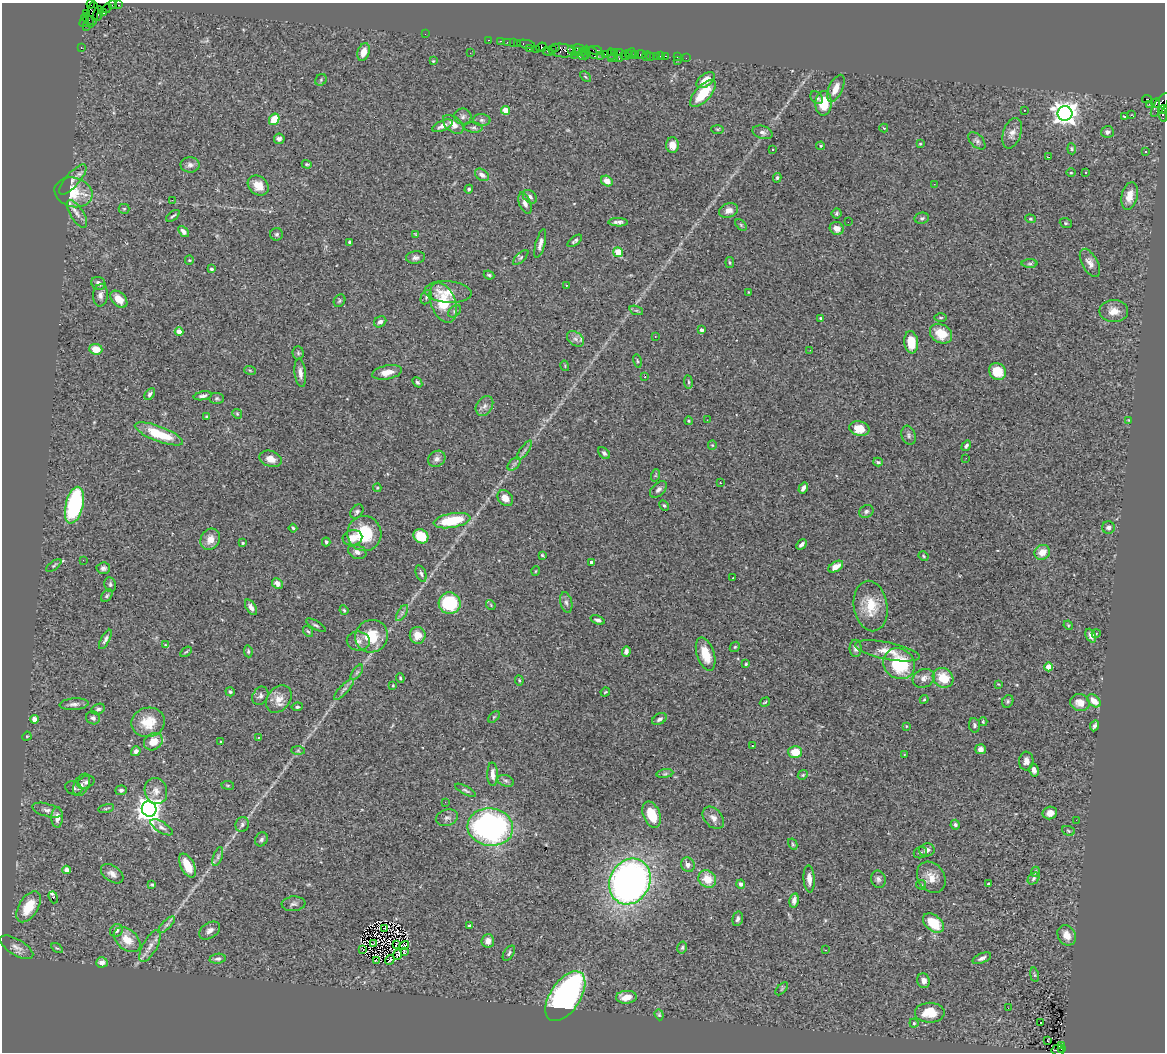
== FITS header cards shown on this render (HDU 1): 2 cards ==
NAXIS1  =                 1163
NAXIS2  =                 1050

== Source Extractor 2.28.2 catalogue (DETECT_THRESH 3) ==
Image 1163 x 1050 px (HDU 1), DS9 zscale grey, 1 PNG px = 1 image px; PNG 1167 x 1054 px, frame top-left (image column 1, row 1050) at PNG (2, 3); each listed source drawn as its Kron ellipse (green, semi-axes under 4 px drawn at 4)
Background 1.94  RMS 0.068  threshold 0.204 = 3 sigma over >= 5 px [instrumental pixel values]
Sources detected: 391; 3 with non-positive FLUX_AUTO (blend fragments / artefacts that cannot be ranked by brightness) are neither listed nor drawn; the other 388 listed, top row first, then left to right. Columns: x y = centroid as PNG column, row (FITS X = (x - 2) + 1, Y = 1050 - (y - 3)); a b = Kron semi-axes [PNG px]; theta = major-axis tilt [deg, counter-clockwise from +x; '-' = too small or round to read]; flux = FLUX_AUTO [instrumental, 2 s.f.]
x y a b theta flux
91 4 4 2 - 110
112 5 4 2 - 220
119 5 3 2 - 120
107 8 5 2 - 220
98 13 7 5 77 1700
104 13 4 3 - 300
87 14 3 2 - 160
92 15 13 6 81 2300
88 19 7 2 -39 600
84 22 5 3 - 330
86 26 3 2 - 72
425 34 2 2 - 62
489 40 3 2 - 150
500 41 3 2 - 270
507 42 2 2 - 97
513 43 2 2 - 170
517 43 3 2 - 250
526 44 9 3 -10 610
81 47 3 2 - 150
541 47 5 4 - 1000
556 48 4 2 - 130
529 49 3 2 - 210
572 49 4 3 - 770
579 49 7 3 -9 650
536 50 3 2 - 500
552 50 4 3 - 140
562 50 13 6 -6 2800
595 50 7 3 -11 690
547 51 5 2 - 430
364 52 9 6 71 47
577 52 3 3 - 250
582 52 3 3 - 690
614 52 3 2 - 220
619 52 3 3 - 370
470 53 2 2 - 7.4
586 53 7 3 86 590
593 53 6 3 -61 680
628 53 3 3 - 270
605 54 2 2 - 240
611 54 6 3 -86 300
631 54 5 3 - 390
635 54 3 2 - 210
641 54 5 3 - 350
574 55 2 2 - 160
582 55 5 3 - 1200
601 55 3 2 - 120
625 56 5 3 - 630
647 56 5 2 - 100
656 56 3 2 - 160
660 56 2 2 - 58
666 56 3 2 - 220
650 57 2 2 - 59
677 57 2 2 - 36
613 58 5 2 - 180
686 58 2 2 - 33
619 59 3 2 - 580
677 60 3 2 - 4.2
433 61 3 2 - 3.7
585 77 6 4 -45 5.3
321 80 6 5 - 6.4
706 80 10 6 38 50
836 88 14 7 65 46
703 93 17 7 48 130
817 98 7 5 -44 11
1147 99 5 3 - 2300
823 103 12 8 87 130
1156 103 5 3 - 1500
1149 104 2 2 - 63
1160 105 14 5 55 2000
1163 109 4 3 - 920
505 110 4 4 - 83
1024 110 2 2 - 2.8
1065 113 7 7 - 3900
1131 115 2 2 - 640
1163 115 7 3 -73 600
463 116 8 8 - 16
1125 116 3 3 - 25
274 119 6 5 - 86
482 120 9 6 -1 12
453 124 12 7 -39 39
442 126 11 5 24 24
473 127 9 5 -4 9.8
884 128 4 3 - 3.7
717 129 6 3 -1 5.2
762 132 10 6 -17 17
1107 132 6 5 - 13
1012 133 16 9 71 30
279 139 5 5 - 15
977 141 10 6 -45 14
920 144 3 3 - 6.3
672 145 7 6 - 40
821 146 4 4 - 5.7
773 149 3 3 - 15
1072 149 5 3 - 5.5
1146 152 3 2 - 4.9
1049 157 4 2 - 8.5
307 164 5 3 - 5.3
190 165 9 7 0 18
1085 172 3 3 - 8.9
1071 173 4 3 - 3.9
482 175 7 5 -36 20
777 178 5 4 - 7.1
73 180 19 7 49 28
607 181 6 5 - 39
934 184 3 2 - 8.9
258 186 11 9 -39 55
469 189 4 4 - 7.1
73 192 19 14 -15 130
1130 196 14 8 77 53
530 197 8 5 -40 14
172 200 2 2 - 100
525 203 11 5 -68 20
124 209 5 5 - 5.6
729 210 10 7 20 27
836 213 5 5 - 7.8
77 214 16 6 -58 30
173 216 8 3 36 8
922 218 7 5 11 9.1
1030 219 5 4 - 6.3
618 222 10 3 -1 16
848 222 2 2 - 13
1066 223 6 5 - 6.7
741 225 7 4 -46 6.5
837 228 7 6 - 31
183 231 6 4 -49 16
277 234 6 6 - 11
416 234 4 3 - 4.5
575 241 8 3 38 8.7
350 242 4 3 - 12
540 244 15 4 75 22
618 252 5 4 - 140
415 257 9 6 5 15
521 257 10 4 45 10
189 260 5 4 - 5.1
730 263 5 3 - 5.8
1090 263 15 8 -62 31
1030 264 8 4 0 7.9
211 269 4 3 - 11
489 275 5 4 - 7.4
98 283 7 6 - 21
566 285 3 2 - 8.7
448 292 23 11 -4 59
748 292 3 2 - 2.4
100 295 11 7 85 22
426 297 7 5 64 9.1
119 299 10 6 -45 51
339 301 7 5 55 7.5
443 303 21 12 -69 150
636 310 7 4 -18 7.7
455 311 7 5 42 10
1114 311 14 11 0 50
820 318 4 3 - 8.3
941 318 6 3 0 5
380 322 6 5 - 20
701 330 4 3 - 15
179 332 4 4 - 46
941 334 12 9 -29 95
655 336 3 2 - 2.9
575 339 9 6 -40 21
911 342 11 7 -84 80
96 349 6 5 - 73
810 350 2 2 - 11
298 353 7 5 -87 9
637 361 6 3 -77 4.7
565 366 5 3 - 4.2
250 370 6 3 -20 5.7
997 371 9 8 - 88
387 372 15 7 11 44
300 373 14 5 -84 26
645 376 3 3 - 9.6
417 382 6 4 -49 7.5
688 382 7 3 -82 6.5
150 394 6 4 58 12
203 396 9 4 10 13
217 398 7 5 -4 8.2
484 406 11 8 57 21
237 414 5 4 - 5.5
207 417 4 3 - 5.8
707 420 2 2 - 15
1129 420 4 4 - 3.8
689 421 4 4 - 5
859 429 10 7 -12 76
159 434 25 7 -21 160
909 435 10 7 -72 14
712 445 5 4 - 5
966 446 5 3 - 9.6
524 450 11 3 54 13
604 453 7 4 -45 11
966 458 2 2 - 15
271 459 11 8 -19 41
437 459 9 7 32 20
878 462 5 3 - 7.5
514 464 8 4 45 10
656 475 6 4 71 5.4
720 483 3 2 - 3.4
377 488 4 4 - 4.1
803 488 6 4 56 18
658 489 10 6 44 16
505 498 9 6 -47 44
74 505 19 8 77 580
664 505 5 4 - 6
866 511 7 6 - 11
357 512 8 5 55 10
452 521 18 7 10 200
1108 527 6 6 - 15
293 528 4 3 - 7.4
364 534 17 17 - 190
421 536 8 6 -36 110
352 538 10 7 13 51
210 539 11 9 56 45
326 542 4 3 - 8.9
242 543 3 3 - 6.2
801 545 6 3 47 14
357 552 9 7 -21 20
1042 552 8 7 - 48
542 555 3 3 - 5
924 556 5 3 - 5.4
83 560 2 2 - 11
591 563 3 3 - 25
54 565 9 3 37 6.9
836 567 8 4 31 42
103 568 7 5 3 14
536 571 5 3 - 3.5
421 574 8 5 -69 10
733 578 2 2 - 2.5
277 583 6 4 -47 26
110 584 7 5 -83 9.9
107 596 7 5 50 8
566 602 10 6 -76 16
450 603 11 10 - 300
491 605 5 4 - 5.1
871 606 25 17 -81 120
251 607 9 4 -57 21
344 610 5 4 - 5.9
402 613 9 3 58 11
598 620 7 4 -21 14
316 625 11 4 -31 10
1068 625 5 4 - 4.6
308 631 6 4 -51 7.1
1096 634 4 3 - 3.2
418 635 8 8 - 50
372 636 16 16 - 140
1091 636 7 5 -66 19
105 639 11 4 61 15
358 641 12 9 -9 27
165 645 4 3 - 5
735 647 5 4 - 5.8
856 648 8 6 -89 16
248 651 6 4 -82 6.5
626 651 5 4 - 16
887 651 33 8 -11 61
186 652 6 3 36 6
706 654 17 8 -72 93
746 664 3 3 - 5.4
899 664 16 14 -37 280
1049 667 4 4 - 93
357 672 9 4 54 10
400 678 5 3 - 6
924 678 11 9 26 29
943 678 11 9 -38 100
519 680 5 3 - 5.7
998 684 4 3 - 3.4
393 685 3 2 - 4
344 689 14 4 47 16
230 692 5 4 - 7.2
605 692 5 3 - 4
260 696 9 7 59 15
279 699 15 11 51 49
924 699 4 4 - 4.9
1008 701 6 5 - 8.7
1094 701 8 5 -41 54
765 702 5 3 - 5.6
1080 703 10 8 -20 55
74 704 14 6 3 21
297 707 6 4 9 7.5
98 709 7 5 25 11
494 717 7 4 45 6.1
93 718 7 6 - 13
35 719 4 4 - 54
659 719 8 5 32 14
148 722 17 14 11 97
983 722 4 3 - 5.2
974 725 7 5 -82 10
906 726 3 3 - 3.6
1095 726 6 3 65 11
27 736 5 3 - 4.1
258 737 3 2 - 3.4
153 742 10 8 35 62
221 742 3 3 - 3.7
752 746 3 2 - 9.3
980 749 5 5 - 21
136 751 5 4 - 13
298 751 7 4 -1 6.8
795 752 7 6 - 81
904 755 4 2 - 2.7
1026 761 9 7 87 23
1034 770 6 5 - 20
493 774 12 5 -88 27
665 774 8 4 8 9.3
803 775 5 4 - 5.9
506 781 8 5 -19 10
86 782 9 6 24 14
81 785 12 7 63 24
228 785 6 3 -8 5.1
74 788 9 6 -21 14
121 790 6 4 3 11
465 790 11 4 -28 9.6
156 791 13 11 -72 36
445 802 2 2 - 20
106 808 8 3 14 5.9
149 809 8 7 - 4200
47 810 16 6 -16 23
1050 813 7 6 - 35
652 815 14 8 -69 100
57 817 10 6 89 37
447 818 11 8 15 19
713 818 13 8 -48 26
1076 820 2 2 - 18
242 824 7 6 - 12
955 825 5 4 - 9.7
161 827 12 5 -32 18
490 827 23 18 -7 1200
1068 831 6 4 -23 6.6
261 839 7 6 - 12
793 844 6 4 -61 5.7
927 850 8 6 12 18
920 853 7 5 22 9.1
218 857 10 4 70 14
187 865 13 7 -63 95
688 865 7 6 - 19
67 870 4 4 - 38
1035 872 5 4 - 5.5
112 874 12 8 -35 28
931 877 17 13 -55 55
1034 878 6 5 - 9.5
707 879 9 8 - 75
809 879 13 5 -86 29
878 879 9 7 -70 14
630 881 23 20 62 2200
152 884 4 3 - 16
741 884 4 4 - 16
989 884 3 3 - 10
921 885 5 4 - 5.6
53 897 6 3 -70 51
794 900 7 4 78 19
294 904 12 7 5 18
28 907 17 9 58 120
738 919 7 5 75 13
933 923 12 8 -38 120
167 925 11 4 45 14
469 926 4 3 - 6.4
385 928 2 2 - 5.6
116 930 7 6 - 13
210 931 11 7 33 23
1067 935 11 8 -59 45
127 940 15 10 -39 68
488 941 7 6 - 24
373 944 3 2 - 3.6
396 945 3 2 - 7.1
404 945 5 2 - 11
150 946 18 7 61 36
17 947 19 8 -31 31
57 948 6 3 -35 5.2
682 948 6 4 75 7.6
362 949 4 2 - 3.1
825 950 2 2 - 2.6
404 952 2 2 - 7.1
509 953 8 5 57 9.7
398 954 5 2 - 0.23
982 958 10 5 23 16
218 959 8 5 7 12
377 960 4 2 - 4.8
390 960 5 2 - 5.2
102 962 6 5 - 21
1034 975 7 3 -81 6.1
924 981 7 6 - 28
782 989 8 3 45 6.1
565 996 28 15 56 1200
626 997 10 6 2 52
1008 1008 2 2 - 2.3
930 1013 15 10 0 99
659 1015 6 4 -69 6.1
914 1023 4 4 - 5.7
1040 1023 3 3 - 74
1048 1041 3 2 - 9.7
1061 1045 3 2 - 740
1061 1049 4 2 - 400
1058 1050 6 5 - 1200
At the frame edge (FLAGS 8, measured only in part): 3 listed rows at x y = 91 4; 1163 109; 1058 1050
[3 non-positive-flux detections neither listed nor drawn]